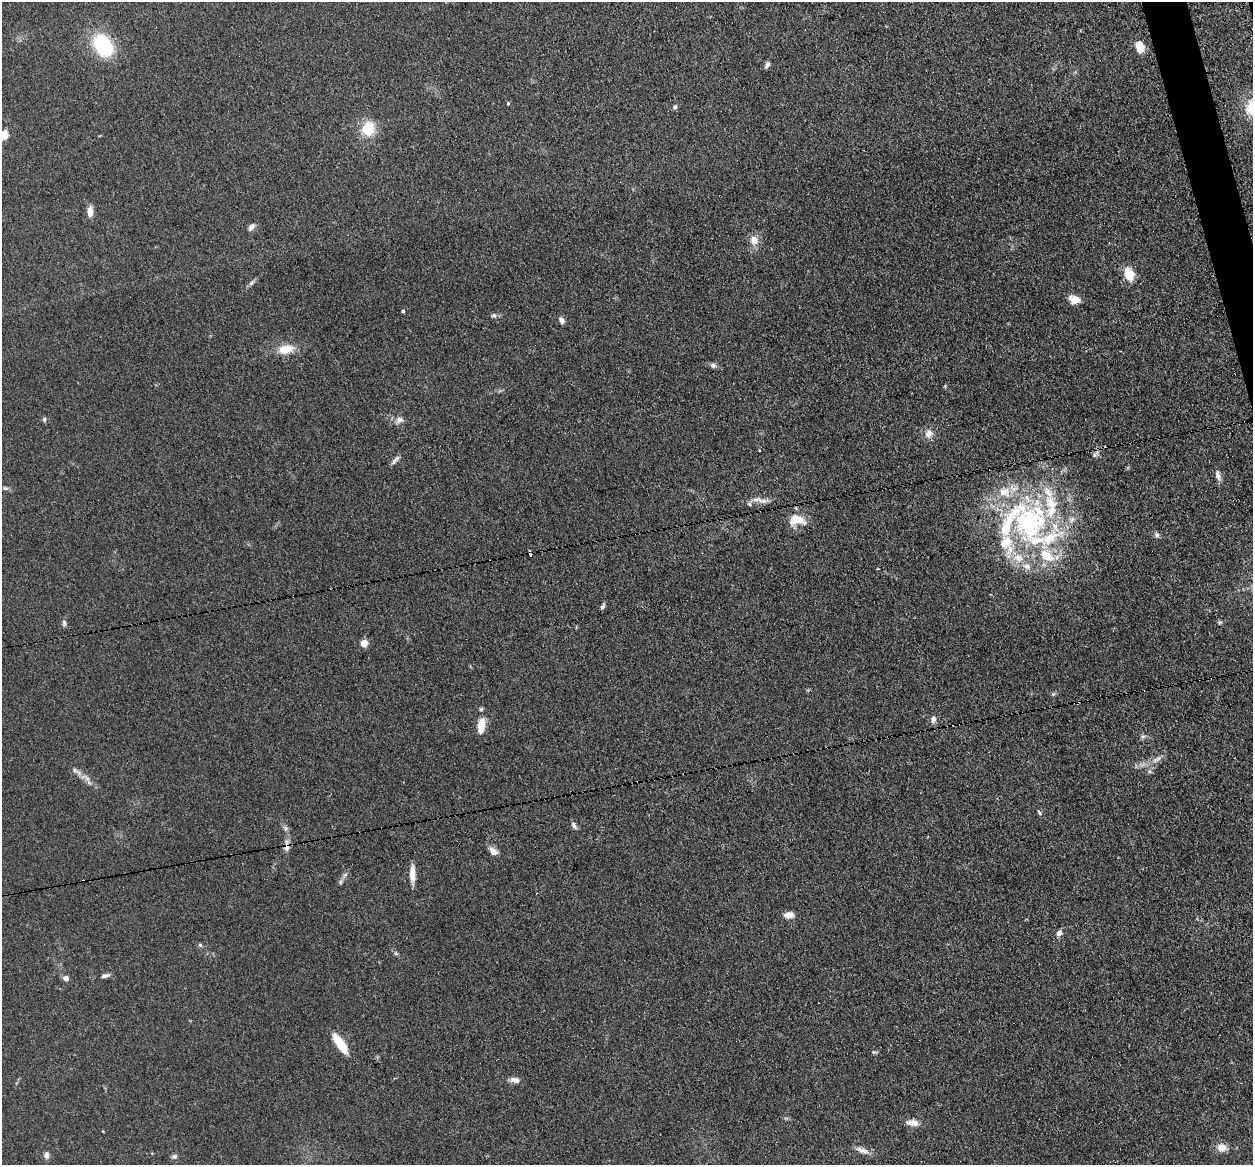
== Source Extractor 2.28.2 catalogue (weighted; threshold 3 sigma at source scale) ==
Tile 10 of 4 x 4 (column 2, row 3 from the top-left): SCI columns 1349-2599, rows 1442-2604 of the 5198 x 5093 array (HDU 1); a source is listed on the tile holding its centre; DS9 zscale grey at full resolution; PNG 1255 x 1167 px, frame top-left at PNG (2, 2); no overlay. Shown black and unused: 1% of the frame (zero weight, under 3 of 4 exposures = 7% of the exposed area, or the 3 px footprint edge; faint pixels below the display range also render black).
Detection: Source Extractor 2.28.2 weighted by HDU 2 'WHT'; one run over the whole footprint, this tile lists its part. Background 0.106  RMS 0.0078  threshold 0.0353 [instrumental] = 3 sigma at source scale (4.5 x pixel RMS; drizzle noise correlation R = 1.50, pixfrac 1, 0.05/0.05 arcsec/px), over >= 5 px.
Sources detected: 71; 12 inside a brighter listed object's ellipse — not listed separately; the other 59 listed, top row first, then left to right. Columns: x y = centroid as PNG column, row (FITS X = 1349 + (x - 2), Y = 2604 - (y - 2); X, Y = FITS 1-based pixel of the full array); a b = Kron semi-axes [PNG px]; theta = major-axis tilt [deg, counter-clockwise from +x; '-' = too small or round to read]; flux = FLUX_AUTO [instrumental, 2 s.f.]
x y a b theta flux
103 46 23 17 -59 49
1140 47 11 7 -81 12
767 65 9 5 60 2.3
508 103 4 3 - 0.85
675 107 6 5 - 1.6
368 129 6 6 - 58
3 135 10 8 50 9.4
90 211 12 7 -88 5.3
251 227 8 6 54 3.3
754 240 11 10 - 7.1
1129 274 12 8 -68 18
1074 300 11 8 -18 8
403 311 4 3 - 1.3
494 315 7 5 -2 1.7
562 320 8 5 -51 2.9
286 349 18 10 6 13
713 365 8 6 -11 2.1
44 419 6 5 - 1.5
399 420 10 8 24 3.8
929 434 10 9 - 5.6
1095 454 12 5 44 2.7
395 460 14 4 45 2.7
1218 475 15 6 -77 3.5
5 488 8 5 -16 1.5
760 500 24 6 -12 5.2
749 504 6 5 - 1.4
797 520 20 12 -3 13
1030 522 60 56 -89 170
1157 535 7 6 - 2
530 553 4 3 - 16
603 606 8 5 56 1.6
64 623 9 5 -83 1.9
364 643 5 5 - 17
933 719 9 7 74 3.1
481 725 18 8 83 12
1143 736 7 4 19 1.4
1157 759 13 5 27 3.9
75 770 7 6 - 2
87 779 7 6 - 2.6
1040 813 8 4 -45 1.3
574 826 11 4 -62 2
286 828 7 5 73 1.7
286 847 8 7 - 3.9
493 851 11 8 -34 4.6
412 873 21 6 -90 7.3
340 882 7 4 71 1.4
789 915 11 7 3 5.2
1059 933 5 5 - 5.6
200 945 6 5 - 1.2
105 976 11 5 16 2.5
66 978 5 5 - 4.2
340 1044 20 7 -55 24
874 1052 6 5 - 1.1
515 1080 13 7 -12 4
912 1123 16 8 -4 5.7
1222 1148 9 8 - 8.4
860 1150 13 6 -36 3.9
46 1155 8 6 88 2.9
174 1156 7 6 - 1.9
Overlapping masked pixels (flux is a lower limit): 2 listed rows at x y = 530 553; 286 847
Isophote crosses this tile's border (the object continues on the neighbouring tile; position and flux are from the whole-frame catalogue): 1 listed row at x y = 3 135